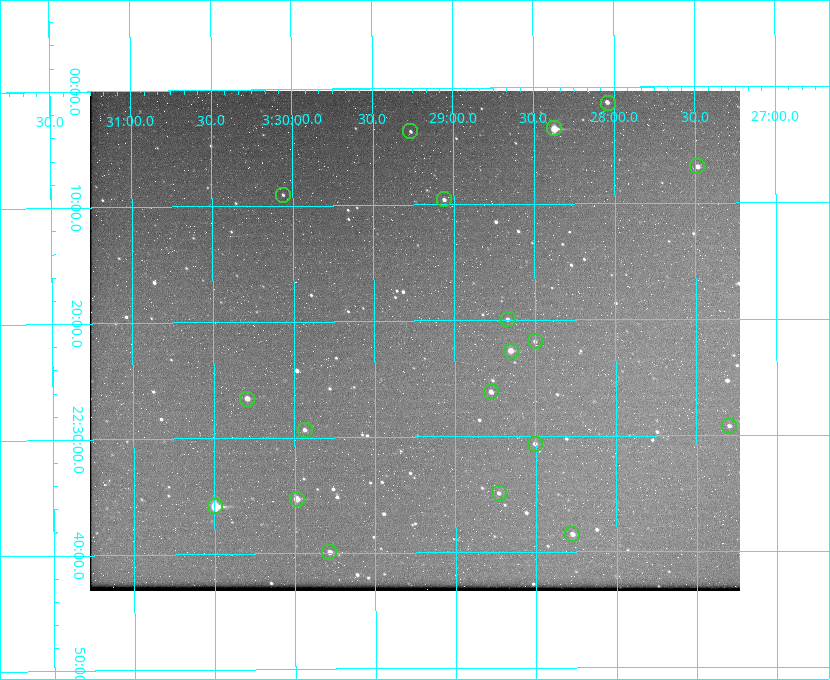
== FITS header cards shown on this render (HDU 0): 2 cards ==
NAXIS1  =                  650 / Width of table row in bytes
NAXIS2  =                  500 / Number of rows in table

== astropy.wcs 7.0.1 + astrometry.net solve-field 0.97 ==
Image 650 x 500 px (HDU 0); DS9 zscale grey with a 90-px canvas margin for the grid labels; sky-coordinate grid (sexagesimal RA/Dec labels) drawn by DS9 from the SOLVED WCS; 19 Tycho-2 reference stars matched to detected sources circled (green)
Header WCS: none
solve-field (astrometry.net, Tycho-2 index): SOLVED blind (the file carries no WCS)
Solved WCS: RA---TAN-SIP/DEC--TAN-SIP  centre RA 03:29:15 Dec +22:22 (52.31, +22.36 deg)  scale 5.17 arcsec/px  FOV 56.0' x 43.1'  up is -180 deg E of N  parity flipped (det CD > 0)
(file carries no celestial WCS; the grid is the blind solution)
Tycho-2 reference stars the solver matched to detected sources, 19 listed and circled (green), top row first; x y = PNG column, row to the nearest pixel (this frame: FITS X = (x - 90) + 1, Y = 500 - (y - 91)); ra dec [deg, ICRS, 3 dp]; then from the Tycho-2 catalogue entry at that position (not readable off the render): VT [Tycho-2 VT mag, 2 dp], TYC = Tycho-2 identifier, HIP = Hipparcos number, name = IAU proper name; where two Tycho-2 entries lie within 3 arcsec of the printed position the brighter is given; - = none
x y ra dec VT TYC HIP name
608 103 52.010 +22.023 11.65 1246-553-1 16144 -
554 128 52.094 +22.059 8.73 1246-565-1 16174 -
410 131 52.316 +22.062 11.63 1246-490-1 - -
697 166 51.872 +22.114 10.68 1245-1095-1 - -
283 195 52.515 +22.151 11.55 1246-639-1 - -
444 199 52.265 +22.160 11.20 1246-515-1 - -
508 319 52.168 +22.332 11.56 1246-558-1 - -
535 341 52.126 +22.364 12.17 1246-628-1 - -
511 351 52.163 +22.377 10.31 1246-508-1 - -
491 392 52.194 +22.436 11.10 1246-758-1 - -
247 399 52.573 +22.443 9.90 1246-338-1 - -
729 426 51.824 +22.487 11.65 1245-1005-1 - -
305 430 52.484 +22.489 11.63 1246-473-1 - -
535 444 52.126 +22.511 11.81 1797-918-1 - -
499 493 52.183 +22.582 11.55 1797-1044-1 - -
297 499 52.497 +22.588 9.77 1798-224-1 - -
215 506 52.624 +22.598 10.47 1798-308-1 - -
572 534 52.069 +22.641 10.36 1797-946-1 - -
329 552 52.446 +22.665 11.05 1798-126-1 - -